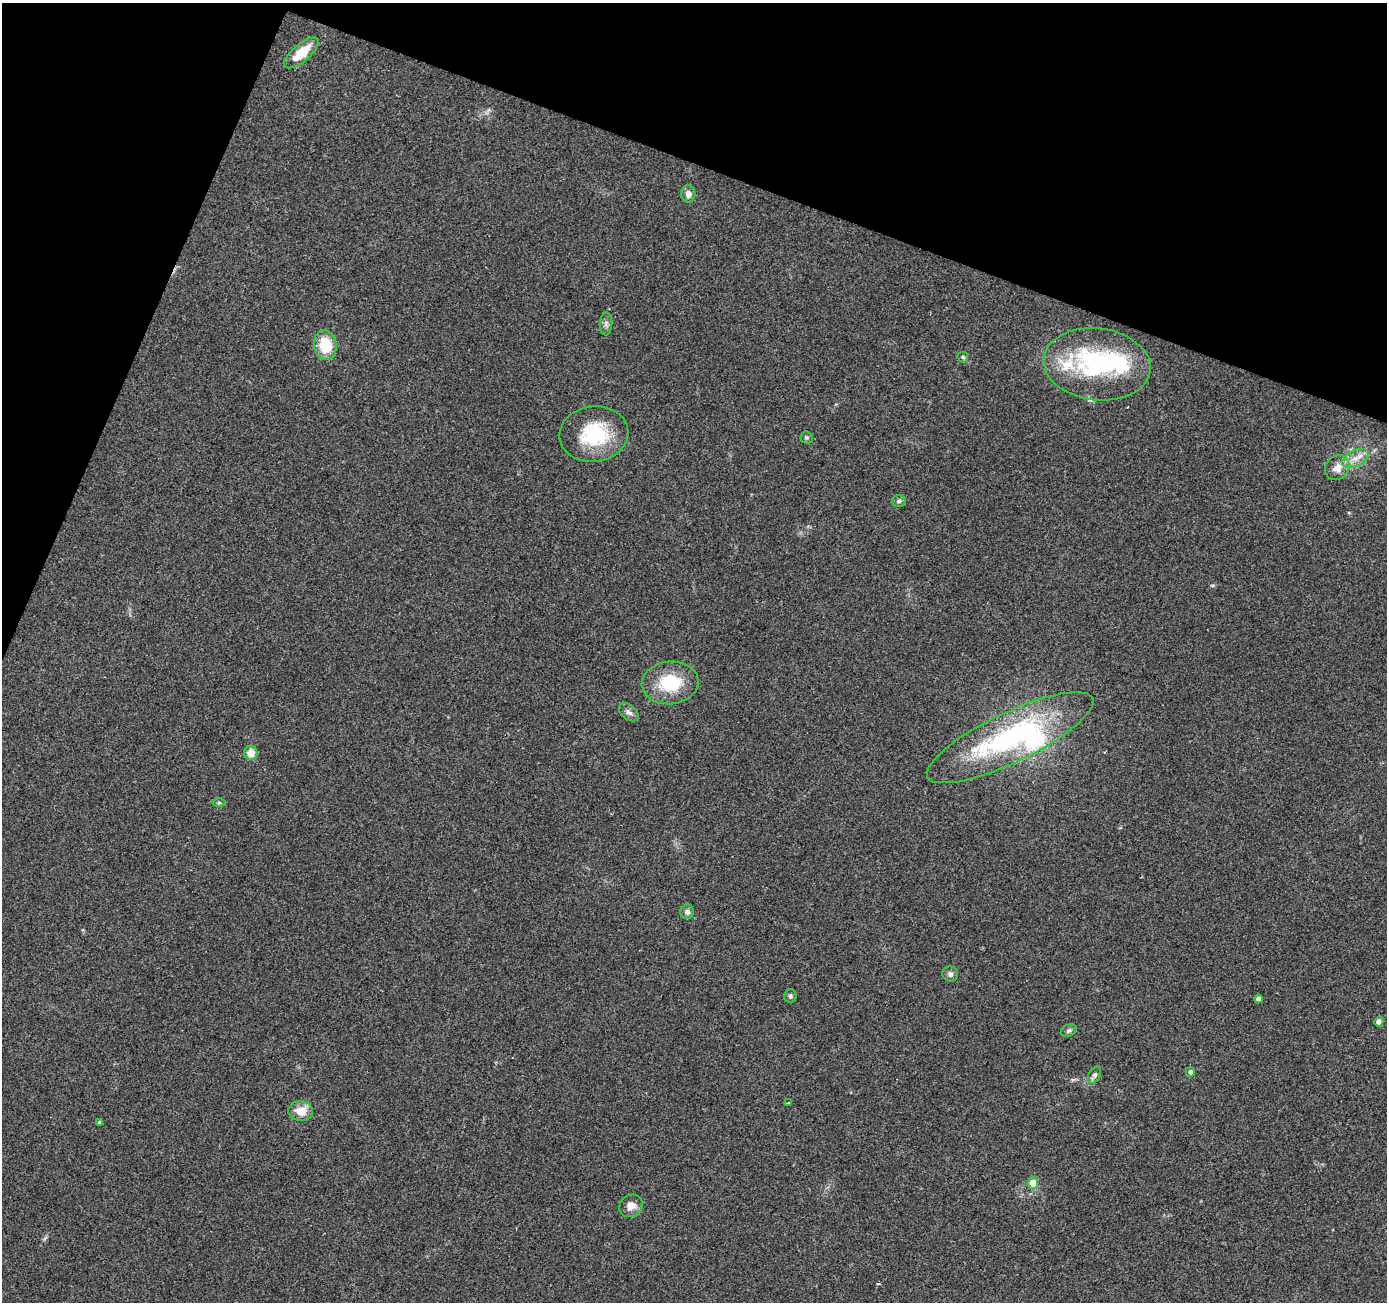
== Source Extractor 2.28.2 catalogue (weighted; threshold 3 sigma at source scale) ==
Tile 2 of 4 x 4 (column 2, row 1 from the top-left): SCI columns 1392-2776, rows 4173-5472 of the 5547 x 5680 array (HDU 1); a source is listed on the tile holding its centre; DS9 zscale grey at full resolution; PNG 1389 x 1304 px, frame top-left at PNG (2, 3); each listed source drawn as its Kron ellipse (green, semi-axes under 4 px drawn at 4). Shown black and unused: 18% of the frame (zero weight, under 2 of 3 exposures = <1% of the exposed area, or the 3 px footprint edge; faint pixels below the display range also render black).
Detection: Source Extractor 2.28.2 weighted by HDU 2 'WHT'; one run over the whole footprint, this tile lists its part. Background 0.0544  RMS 0.0058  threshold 0.0262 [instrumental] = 3 sigma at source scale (4.5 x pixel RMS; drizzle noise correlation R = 1.50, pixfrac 1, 0.0396/0.0396 arcsec/px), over >= 5 px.
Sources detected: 32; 3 inside a brighter listed object's ellipse — not listed separately; the other 29 listed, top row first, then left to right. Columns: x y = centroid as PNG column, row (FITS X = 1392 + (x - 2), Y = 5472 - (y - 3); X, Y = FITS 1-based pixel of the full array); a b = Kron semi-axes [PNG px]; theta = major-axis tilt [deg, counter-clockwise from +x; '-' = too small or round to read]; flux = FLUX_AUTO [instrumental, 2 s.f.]
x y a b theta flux
301 53 21 8 40 16
688 194 8 7 - 3.6
606 324 11 6 86 2.1
325 345 15 11 -81 19
963 357 6 4 -45 0.88
1097 364 54 36 -7 83
594 434 34 28 8 38
807 438 6 6 - 1.2
1356 458 14 8 25 5.6
1337 468 13 11 49 5.9
899 501 7 6 - 1.4
670 683 28 21 6 27
629 712 11 7 -38 2.6
1010 738 91 25 26 110
251 753 7 6 - 7.7
219 802 6 4 0 0.95
687 912 7 6 - 2.3
950 974 8 7 - 2.2
790 996 6 6 - 1.4
1259 999 4 4 - 3.5
1379 1022 4 4 - 4.1
1069 1030 8 6 31 1.5
1190 1072 5 4 - 1.8
1094 1075 9 5 60 2.2
788 1103 3 3 - 1.1
301 1111 12 10 -4 8.4
100 1122 3 3 - 1.2
1033 1183 5 5 - 9.7
631 1206 12 11 - 5.3